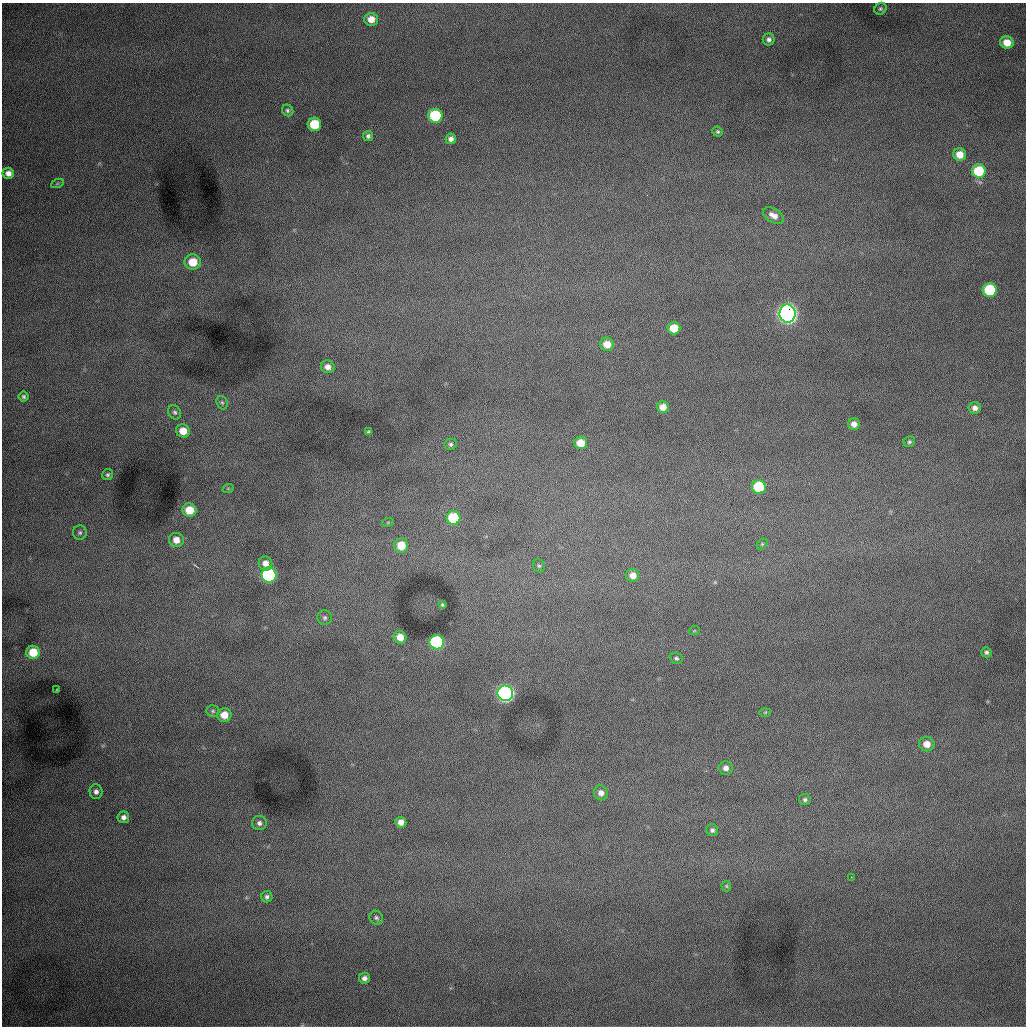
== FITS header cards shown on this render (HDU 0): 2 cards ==
NAXIS1  =                 1024 /fastest changing axis
NAXIS2  =                 1024 /next to fastest changing axis

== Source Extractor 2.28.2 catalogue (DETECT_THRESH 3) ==
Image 1024 x 1024 px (HDU 0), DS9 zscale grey, 1 PNG px = 1 image px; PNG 1028 x 1028 px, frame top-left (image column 1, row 1024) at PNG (2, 3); each listed source drawn as its Kron ellipse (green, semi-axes under 4 px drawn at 4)
Background 1000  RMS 13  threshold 37.9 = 3 sigma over >= 5 px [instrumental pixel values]
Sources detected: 73; all 73 listed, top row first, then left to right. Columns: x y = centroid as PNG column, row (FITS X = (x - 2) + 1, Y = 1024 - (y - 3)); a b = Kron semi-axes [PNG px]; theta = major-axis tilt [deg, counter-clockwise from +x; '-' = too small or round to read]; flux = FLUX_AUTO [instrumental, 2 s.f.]
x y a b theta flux
880 9 6 5 - 1600
371 19 7 6 - 8700
769 39 6 6 - 2800
1007 43 7 6 - 12000
288 110 6 5 - 1800
435 116 7 7 - 59000
314 124 7 6 - 34000
718 132 5 5 - 1500
368 136 5 5 - 2200
451 139 5 5 - 3600
960 155 6 6 - 11000
979 171 7 6 - 41000
8 173 6 5 - 4800
57 184 6 4 19 910
773 215 11 6 -30 5800
193 262 8 7 - 18000
990 290 7 7 - 59000
788 314 9 8 - 740000
674 328 6 6 - 18000
607 344 7 6 - 10000
328 367 7 6 - 4800
24 396 5 5 - 1600
222 403 7 5 -67 1500
663 407 6 6 - 8400
975 408 6 6 - 3700
175 412 7 6 - 2100
854 424 6 6 - 4800
183 431 7 6 - 12000
368 432 4 3 - 1300
909 442 6 5 - 1600
581 443 6 6 - 14000
451 444 6 6 - 1900
108 475 6 5 - 1600
759 487 7 7 - 50000
228 489 6 3 19 900
189 510 7 6 - 15000
454 518 7 7 - 50000
388 522 6 3 19 860
80 533 7 7 - 2100
176 540 7 7 - 7600
762 544 6 4 45 1000
401 545 7 7 - 18000
265 563 7 6 - 5800
539 566 7 5 -61 1500
269 575 7 7 - 190000
633 575 7 6 - 6600
442 605 4 3 - 1100
325 618 7 7 - 2500
694 631 6 3 18 720
400 637 6 6 - 9600
437 642 7 7 - 150000
33 652 6 6 - 20000
986 652 5 5 - 1800
676 658 7 5 -23 1700
57 690 3 2 - 620
505 693 8 7 - 450000
213 711 6 5 - 1600
765 712 6 4 1 860
224 715 7 7 - 12000
927 744 8 7 - 8500
726 768 7 6 - 4000
96 792 7 6 - 3300
601 793 7 7 - 4800
805 800 6 5 - 1900
123 817 6 5 - 3600
401 822 5 5 - 5700
259 823 7 7 - 3000
712 830 6 6 - 2100
851 877 2 2 - 540
726 886 5 5 - 1000
267 897 6 5 - 2100
376 918 7 6 - 2100
364 978 5 5 - 3500